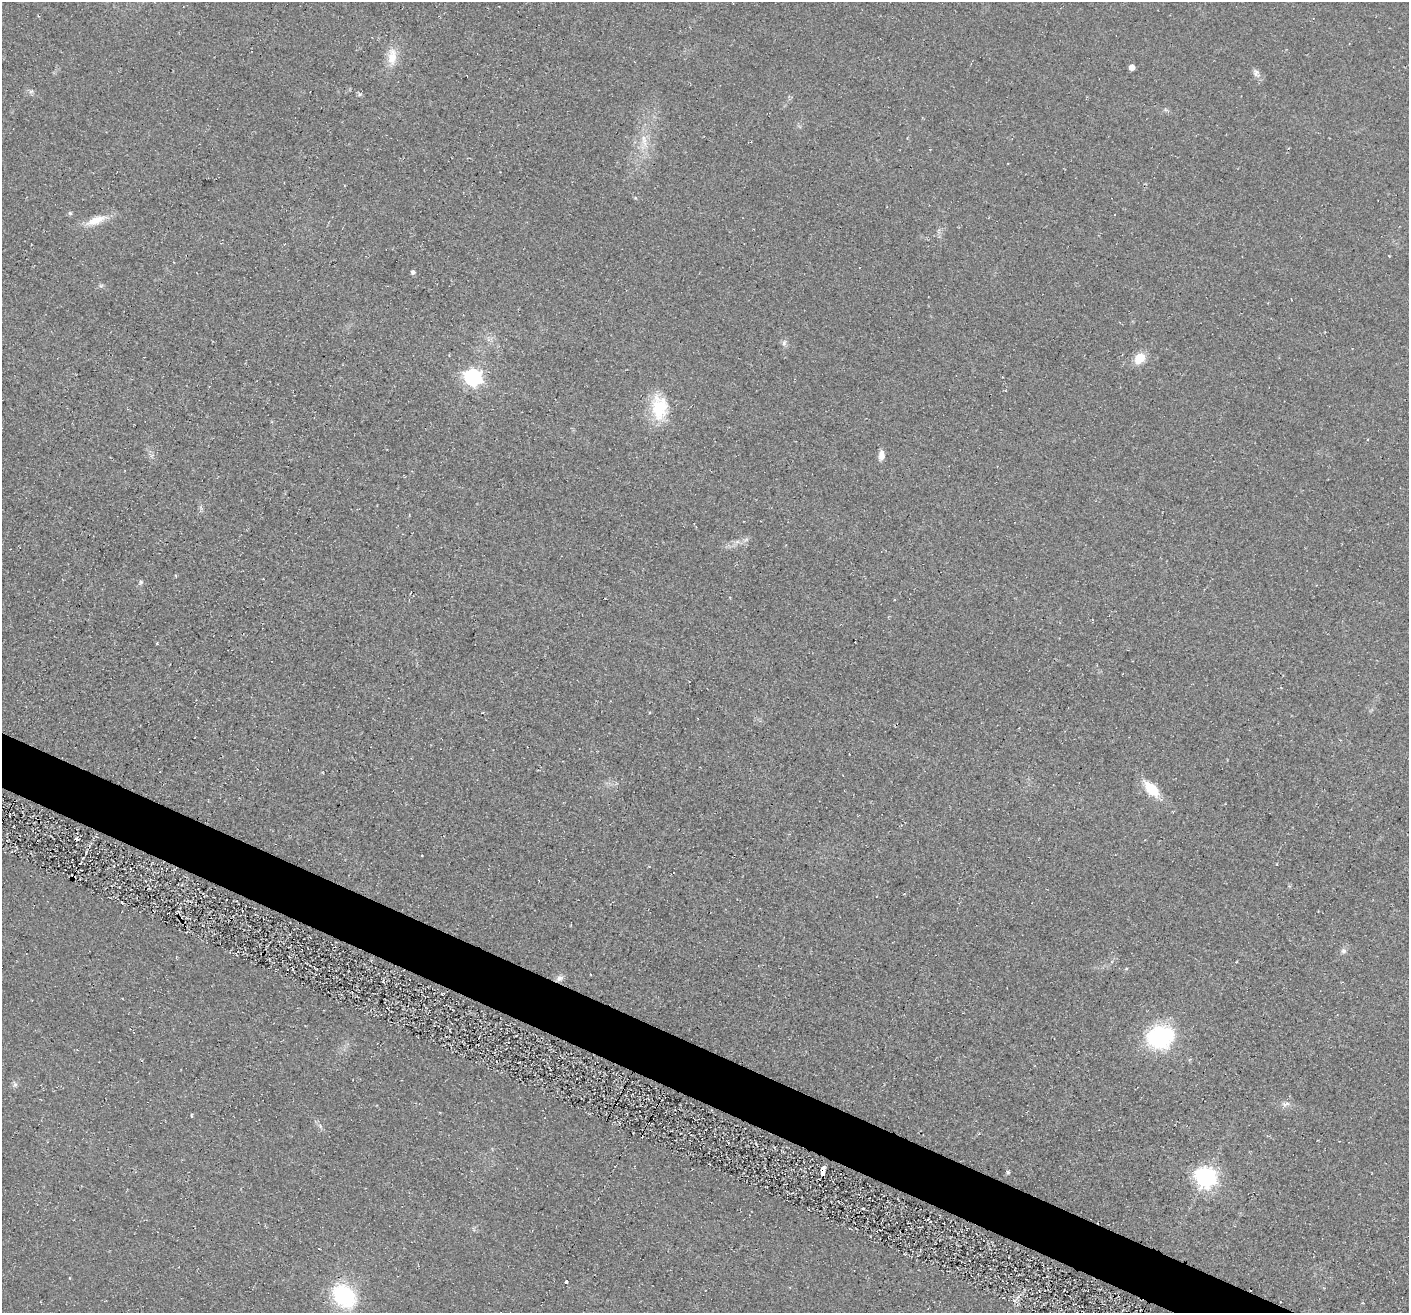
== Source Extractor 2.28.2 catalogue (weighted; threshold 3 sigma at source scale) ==
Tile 6 of 4 x 4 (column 2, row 2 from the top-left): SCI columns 1454-2860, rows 2946-4256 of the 5705 x 5727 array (HDU 1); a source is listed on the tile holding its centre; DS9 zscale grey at full resolution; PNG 1411 x 1315 px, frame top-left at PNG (2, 2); no overlay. Shown black and unused: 4% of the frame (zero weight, under 2 of 3 exposures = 3% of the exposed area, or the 3 px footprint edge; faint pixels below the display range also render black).
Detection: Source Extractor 2.28.2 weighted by HDU 2 'WHT'; one run over the whole footprint, this tile lists its part. Background 0.0808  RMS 0.014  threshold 0.0651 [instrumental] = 3 sigma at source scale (4.5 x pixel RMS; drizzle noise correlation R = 1.50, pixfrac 1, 0.05/0.05 arcsec/px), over >= 5 px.
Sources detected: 28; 2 cosmic-ray / hot-pixel residue — not listed; the other 26 listed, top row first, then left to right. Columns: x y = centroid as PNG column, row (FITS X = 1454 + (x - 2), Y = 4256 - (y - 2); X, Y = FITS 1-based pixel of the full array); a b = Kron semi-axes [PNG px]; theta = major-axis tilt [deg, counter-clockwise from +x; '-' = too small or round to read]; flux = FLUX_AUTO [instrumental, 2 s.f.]
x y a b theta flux
392 57 24 12 88 22
1132 67 4 4 - 17
1256 72 11 7 87 5.1
644 140 20 6 -81 15
70 213 6 5 - 2.2
96 220 31 10 21 23
413 272 5 4 - 4.4
101 286 6 5 - 2.4
784 343 9 6 74 4.3
1139 358 11 9 46 28
473 377 7 7 - 480
659 408 33 21 -89 56
881 455 11 6 87 10
141 582 6 5 - 2.5
157 643 4 2 - 1.3
1151 789 16 9 -46 47
1343 951 7 7 - 4.2
559 978 10 8 34 6.5
1160 1037 30 25 14 130
15 1084 7 5 -42 3.3
1286 1104 13 4 11 5
822 1172 7 4 -90 68
1008 1172 5 5 - 2.1
1206 1177 8 7 - 790
566 1282 4 3 - 7.4
344 1296 24 18 -46 120
Overlapping masked pixels (flux is a lower limit): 1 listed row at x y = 822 1172